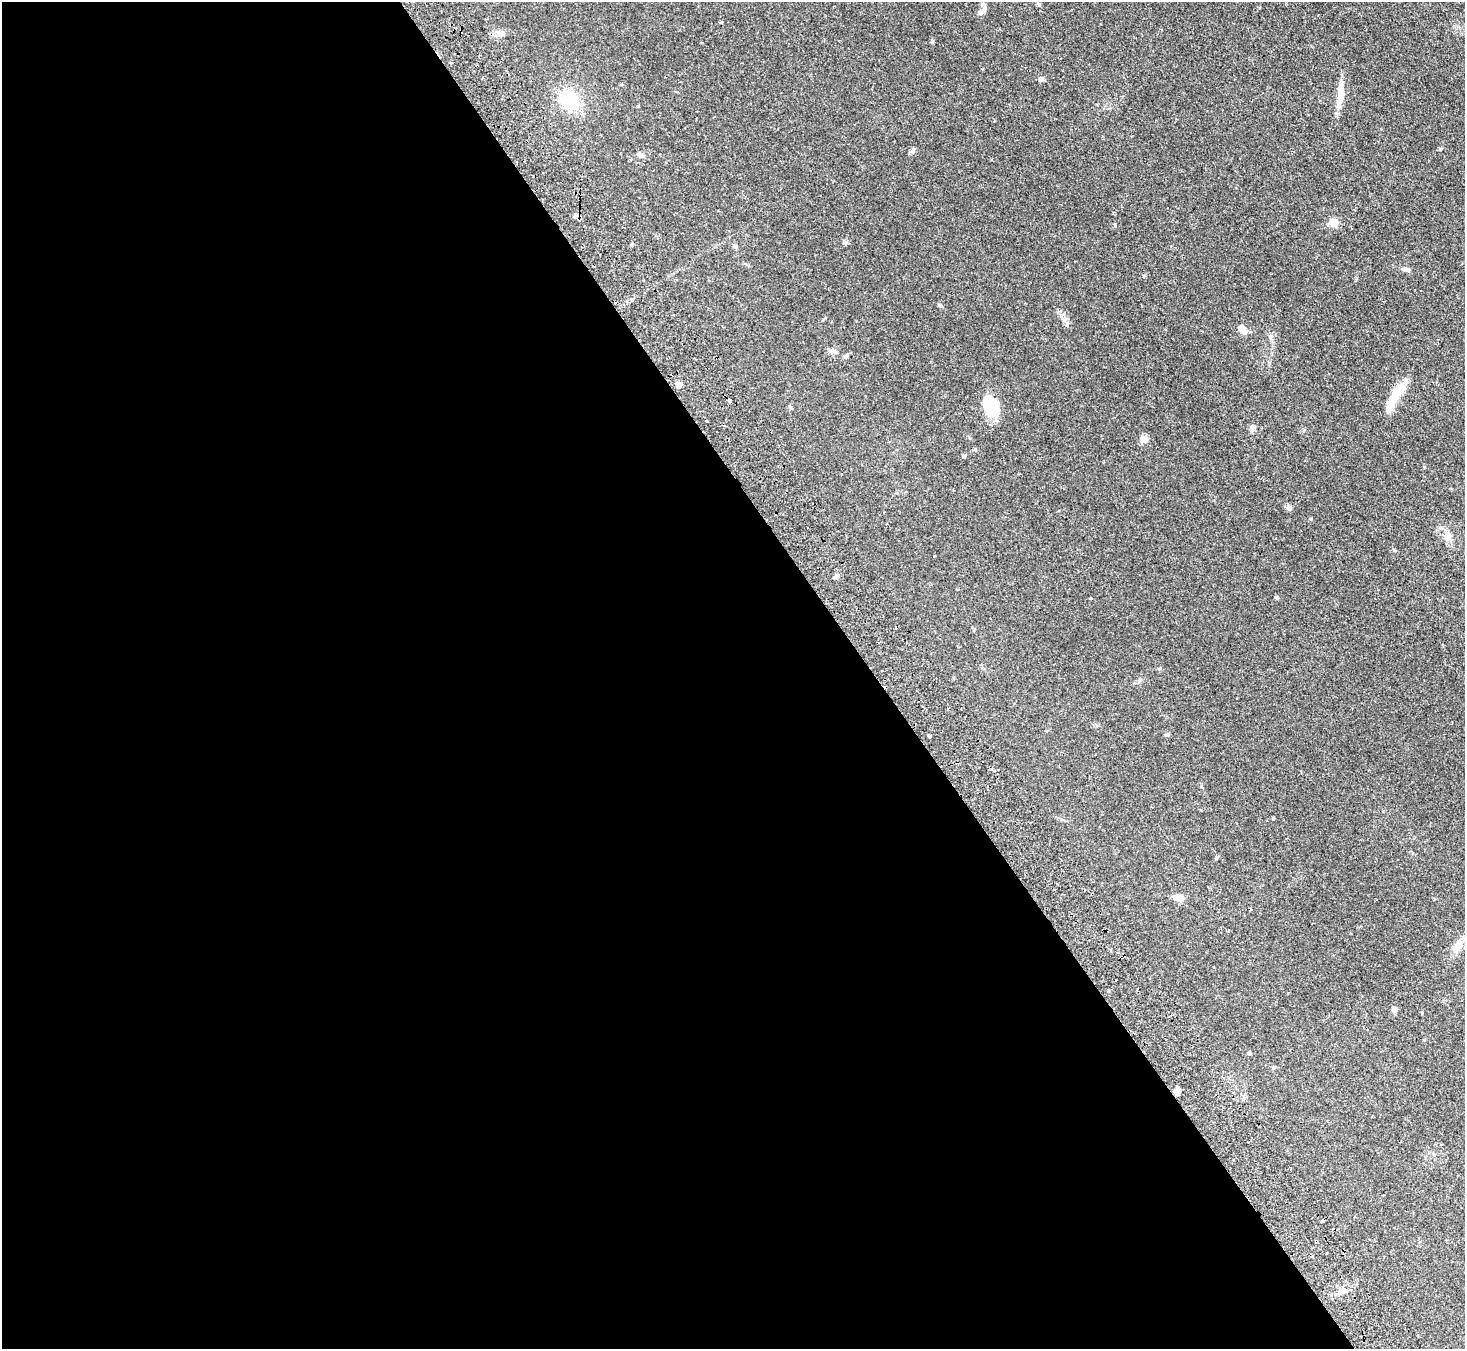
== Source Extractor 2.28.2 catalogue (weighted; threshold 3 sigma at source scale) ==
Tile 9 of 4 x 4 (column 1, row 3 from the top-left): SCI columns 51-1513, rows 1678-3024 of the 5952 x 5912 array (HDU 1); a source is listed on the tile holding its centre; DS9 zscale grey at full resolution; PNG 1467 x 1351 px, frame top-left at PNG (2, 2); no overlay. Shown black and unused: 60% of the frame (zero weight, under 2 of 3 exposures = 3% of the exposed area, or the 3 px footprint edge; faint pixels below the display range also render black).
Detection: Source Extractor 2.28.2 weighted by HDU 2 'WHT'; one run over the whole footprint, this tile lists its part. Background 0.0677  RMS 0.0052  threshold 0.0234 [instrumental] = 3 sigma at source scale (4.5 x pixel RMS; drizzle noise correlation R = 1.50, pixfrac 1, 0.05/0.05 arcsec/px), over >= 5 px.
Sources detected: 45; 1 inside a brighter object's white glare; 2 cosmic-ray / hot-pixel residue — not listed; the other 42 listed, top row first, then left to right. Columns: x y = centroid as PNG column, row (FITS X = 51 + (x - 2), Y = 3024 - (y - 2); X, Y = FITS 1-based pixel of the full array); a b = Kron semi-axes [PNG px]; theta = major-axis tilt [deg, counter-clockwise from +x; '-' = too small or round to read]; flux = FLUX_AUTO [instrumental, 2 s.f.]
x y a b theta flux
1039 5 6 3 -71 0.55
981 12 10 6 42 1.9
499 33 7 4 -19 1.3
932 41 5 4 - 0.73
1041 79 6 6 - 1.3
1340 93 28 9 86 7.1
570 100 21 17 -37 21
912 151 7 6 - 1
640 155 8 5 -27 1.1
575 216 5 5 - 0.84
1334 222 6 5 - 10
735 246 6 5 - 0.95
1406 269 12 6 -10 1.7
1242 329 13 7 -48 3.4
834 351 9 4 -44 1.1
846 356 7 4 45 0.78
678 384 7 5 -42 2.6
1394 396 37 11 61 11
729 401 4 3 - 3.8
993 410 23 13 -49 17
1252 427 7 6 - 1.2
1144 439 10 9 - 2.5
1289 507 8 7 - 1.1
1311 519 5 3 - 0.43
1447 536 14 9 89 3.5
934 556 3 2 - 0.3
836 576 6 5 - 1.1
1090 598 3 2 - 0.65
1277 598 4 4 - 0.94
1167 735 6 4 0 0.65
929 736 4 3 - 1.6
1273 818 3 3 - 0.47
1217 857 6 4 19 0.55
1179 898 10 8 -8 3.8
1458 946 21 9 59 4.9
1108 990 3 3 - 1.2
1394 1010 7 6 - 1.9
1422 1013 5 3 - 0.4
1250 1053 4 4 - 0.84
1274 1068 5 3 - 0.56
1177 1090 10 6 73 1.6
1343 1291 13 5 23 2.2
Unlisted compact peaks at least as high as the median listed source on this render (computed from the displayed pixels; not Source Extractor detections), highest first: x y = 1440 149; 1067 325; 939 305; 1394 550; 846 242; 964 456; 1144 276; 1160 668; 825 318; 632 244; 721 22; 638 106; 1269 363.